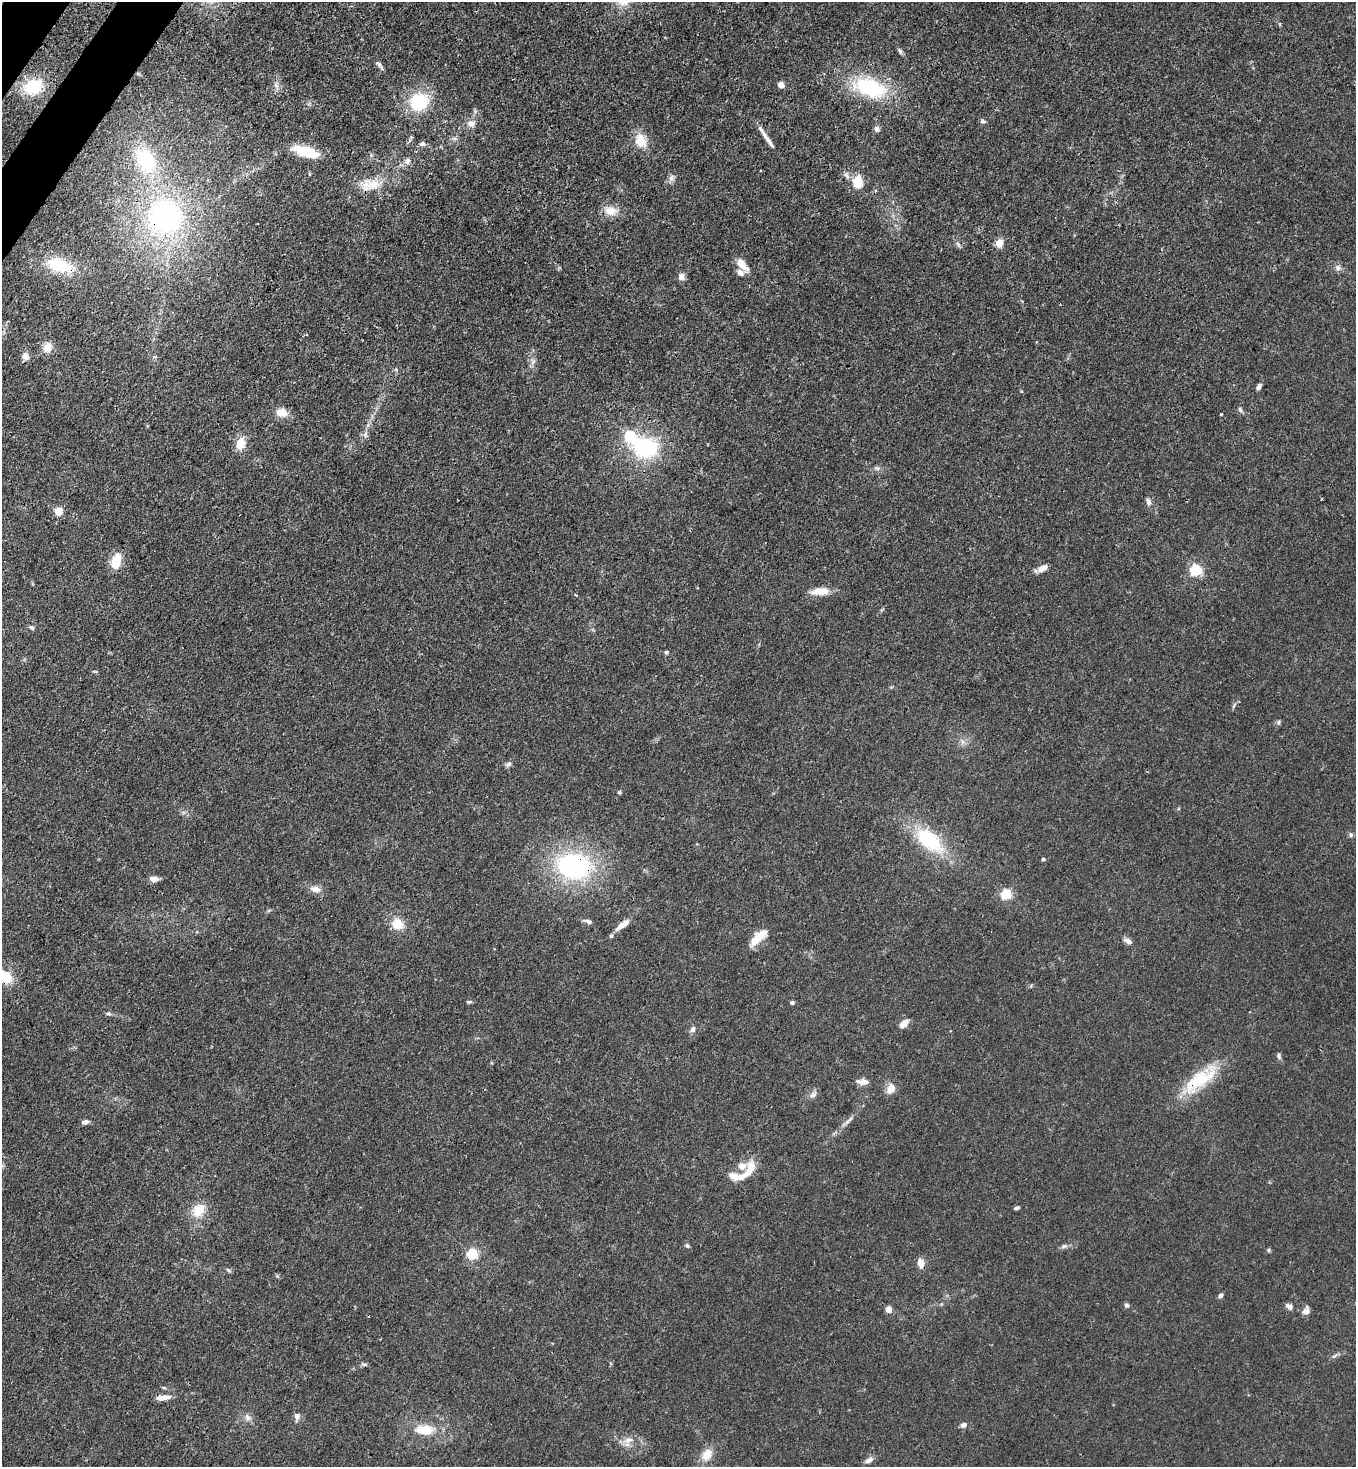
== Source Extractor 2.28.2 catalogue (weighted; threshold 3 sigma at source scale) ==
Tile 11 of 4 x 4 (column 3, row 3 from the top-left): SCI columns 2933-4286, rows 1525-2989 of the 6004 x 5981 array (HDU 1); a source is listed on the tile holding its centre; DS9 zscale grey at full resolution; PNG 1358 x 1469 px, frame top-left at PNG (2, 2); no overlay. Shown black and unused: <1% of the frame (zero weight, under 3 of 4 exposures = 7% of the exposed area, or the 3 px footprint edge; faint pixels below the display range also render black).
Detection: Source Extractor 2.28.2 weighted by HDU 2 'WHT'; one run over the whole footprint, this tile lists its part. Background 0.0199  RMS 0.0026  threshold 0.0119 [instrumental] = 3 sigma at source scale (4.5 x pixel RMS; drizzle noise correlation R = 1.50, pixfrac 1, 0.05/0.05 arcsec/px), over >= 5 px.
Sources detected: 110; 5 inside a brighter listed object's ellipse — not listed separately; the other 105 listed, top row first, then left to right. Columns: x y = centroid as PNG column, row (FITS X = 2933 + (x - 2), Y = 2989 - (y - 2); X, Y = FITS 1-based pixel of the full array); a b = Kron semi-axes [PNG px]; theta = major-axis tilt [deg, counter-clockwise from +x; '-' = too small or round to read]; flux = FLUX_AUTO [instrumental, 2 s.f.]
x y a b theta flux
900 51 8 5 -64 0.61
379 65 13 4 -48 0.75
276 85 9 5 -58 0.82
781 85 4 4 - 3.2
33 87 18 15 20 11
870 88 40 21 -18 22
419 102 21 18 33 13
983 121 8 5 -19 0.56
471 124 12 10 -10 1.7
877 129 7 6 - 0.99
767 139 31 5 -55 2.3
641 141 18 14 -70 4.5
422 144 8 6 5 0.82
306 151 28 10 -17 8.5
145 160 32 21 -62 18
407 161 10 8 30 1.2
847 176 11 6 -58 1
671 178 10 6 83 1.1
858 183 7 5 -70 10
370 185 30 15 9 6.1
611 211 19 12 -12 3.3
165 216 40 39 - 53
999 243 10 9 - 2.1
958 244 10 4 -57 0.61
742 264 17 8 -47 3.3
60 265 35 15 -16 11
1338 268 8 7 - 0.94
681 277 10 8 81 1.2
48 347 11 10 - 3
26 356 10 8 -63 1.5
533 362 11 5 68 0.87
1259 387 8 5 52 0.84
1240 410 8 4 -63 0.53
282 413 14 10 -13 2.9
1221 414 3 3 - 0.39
365 435 8 4 89 0.68
630 436 6 5 - 27
241 443 14 10 77 4.1
645 447 27 20 -16 24
877 468 7 4 -18 0.55
1321 499 3 2 - 0.32
1148 502 10 6 -69 0.94
58 511 10 9 - 2.1
116 561 14 9 75 6.2
1043 568 12 7 31 2
1196 570 5 5 - 31
820 591 23 8 5 4.1
31 628 8 5 -35 0.48
666 652 6 5 - 0.41
94 671 7 3 -19 0.32
1234 706 6 4 70 0.4
1279 722 6 4 88 0.41
963 742 7 5 90 0.73
509 764 9 6 40 0.7
619 792 5 4 - 0.38
1351 835 7 5 48 0.49
929 840 32 17 -40 18
1043 859 5 4 - 0.38
574 866 36 26 -4 40
154 879 8 5 -2 2.1
315 889 14 8 -7 1.9
1006 894 5 5 - 24
588 921 10 5 -18 0.94
398 924 11 11 - 4.8
621 925 21 7 39 2.4
758 938 20 9 43 5.3
1128 941 11 6 -28 1.3
6 977 16 13 -50 5.5
469 1002 7 4 10 0.46
792 1002 4 3 - 0.81
108 1014 7 4 -7 0.52
904 1023 11 6 40 2.5
693 1029 7 6 - 0.89
1279 1056 7 6 - 0.62
1200 1080 50 17 38 14
863 1082 15 7 -4 1.7
890 1089 11 8 61 2.7
813 1095 11 7 40 1.1
848 1121 17 4 45 1.2
86 1122 8 5 3 1
749 1170 26 9 63 4.7
734 1176 16 10 -34 2.3
1017 1208 5 4 - 0.6
199 1210 21 14 58 4.8
688 1246 6 5 - 0.47
1064 1246 10 5 24 0.71
1268 1250 6 4 -21 0.4
472 1254 5 5 - 22
921 1263 8 6 -80 2.9
228 1270 7 4 -45 0.42
1220 1295 5 5 - 0.72
1126 1305 6 5 - 0.6
1289 1306 10 6 -33 1.1
889 1309 4 4 - 4
1306 1311 11 8 58 1.4
1334 1356 10 4 33 0.59
364 1364 6 4 0 0.47
163 1398 16 6 7 2.4
297 1416 11 7 80 1.1
248 1417 10 8 -45 1.3
963 1425 7 5 26 1.1
425 1430 20 11 -5 6.1
629 1440 13 9 28 2.1
707 1455 17 11 58 3.5
869 1460 11 6 30 1.3
Overlapping masked pixels (flux is a lower limit): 6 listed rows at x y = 165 216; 60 265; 574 866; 1200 1080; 921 1263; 163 1398
Isophote crosses this tile's border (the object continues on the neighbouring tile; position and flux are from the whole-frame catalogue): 1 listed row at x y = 6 977